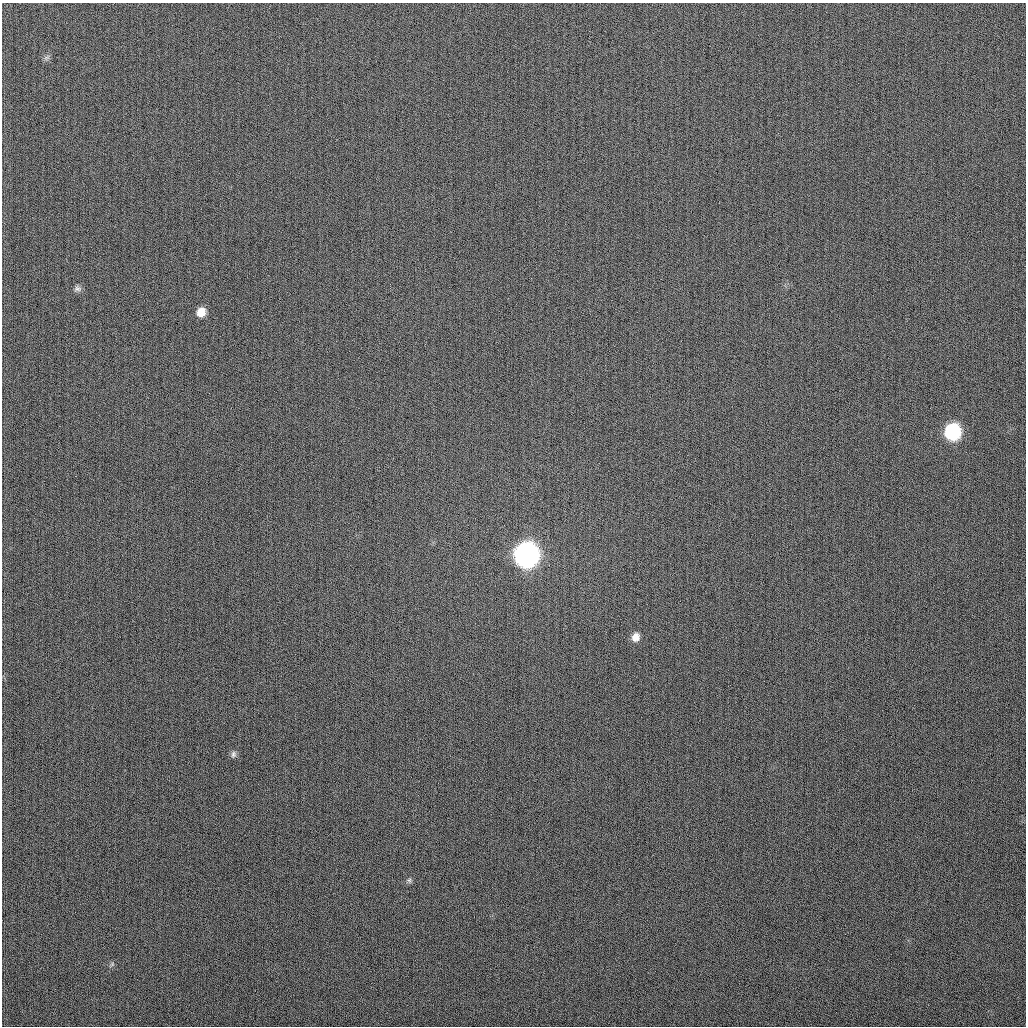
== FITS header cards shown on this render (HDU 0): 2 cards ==
NAXIS1  =                 1024
NAXIS2  =                 1024

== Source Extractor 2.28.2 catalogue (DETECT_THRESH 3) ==
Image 1024 x 1024 px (HDU 0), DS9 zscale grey, 1 PNG px = 1 image px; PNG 1028 x 1028 px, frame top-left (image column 1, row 1024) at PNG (2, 3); no overlay
Background 278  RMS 11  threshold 32.6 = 3 sigma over >= 5 px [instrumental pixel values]
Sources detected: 8; all 8 listed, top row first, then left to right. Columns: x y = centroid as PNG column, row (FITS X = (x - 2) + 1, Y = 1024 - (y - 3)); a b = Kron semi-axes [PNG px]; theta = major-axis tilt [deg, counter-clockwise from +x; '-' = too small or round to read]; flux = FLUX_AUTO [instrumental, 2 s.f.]
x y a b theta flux
46 58 9 6 18 2000
77 289 10 7 4 2400
201 312 10 8 67 7700
953 432 11 10 - 87000
527 555 12 12 - 540000
636 637 10 9 - 5700
233 754 9 7 76 2300
409 880 7 5 44 1500